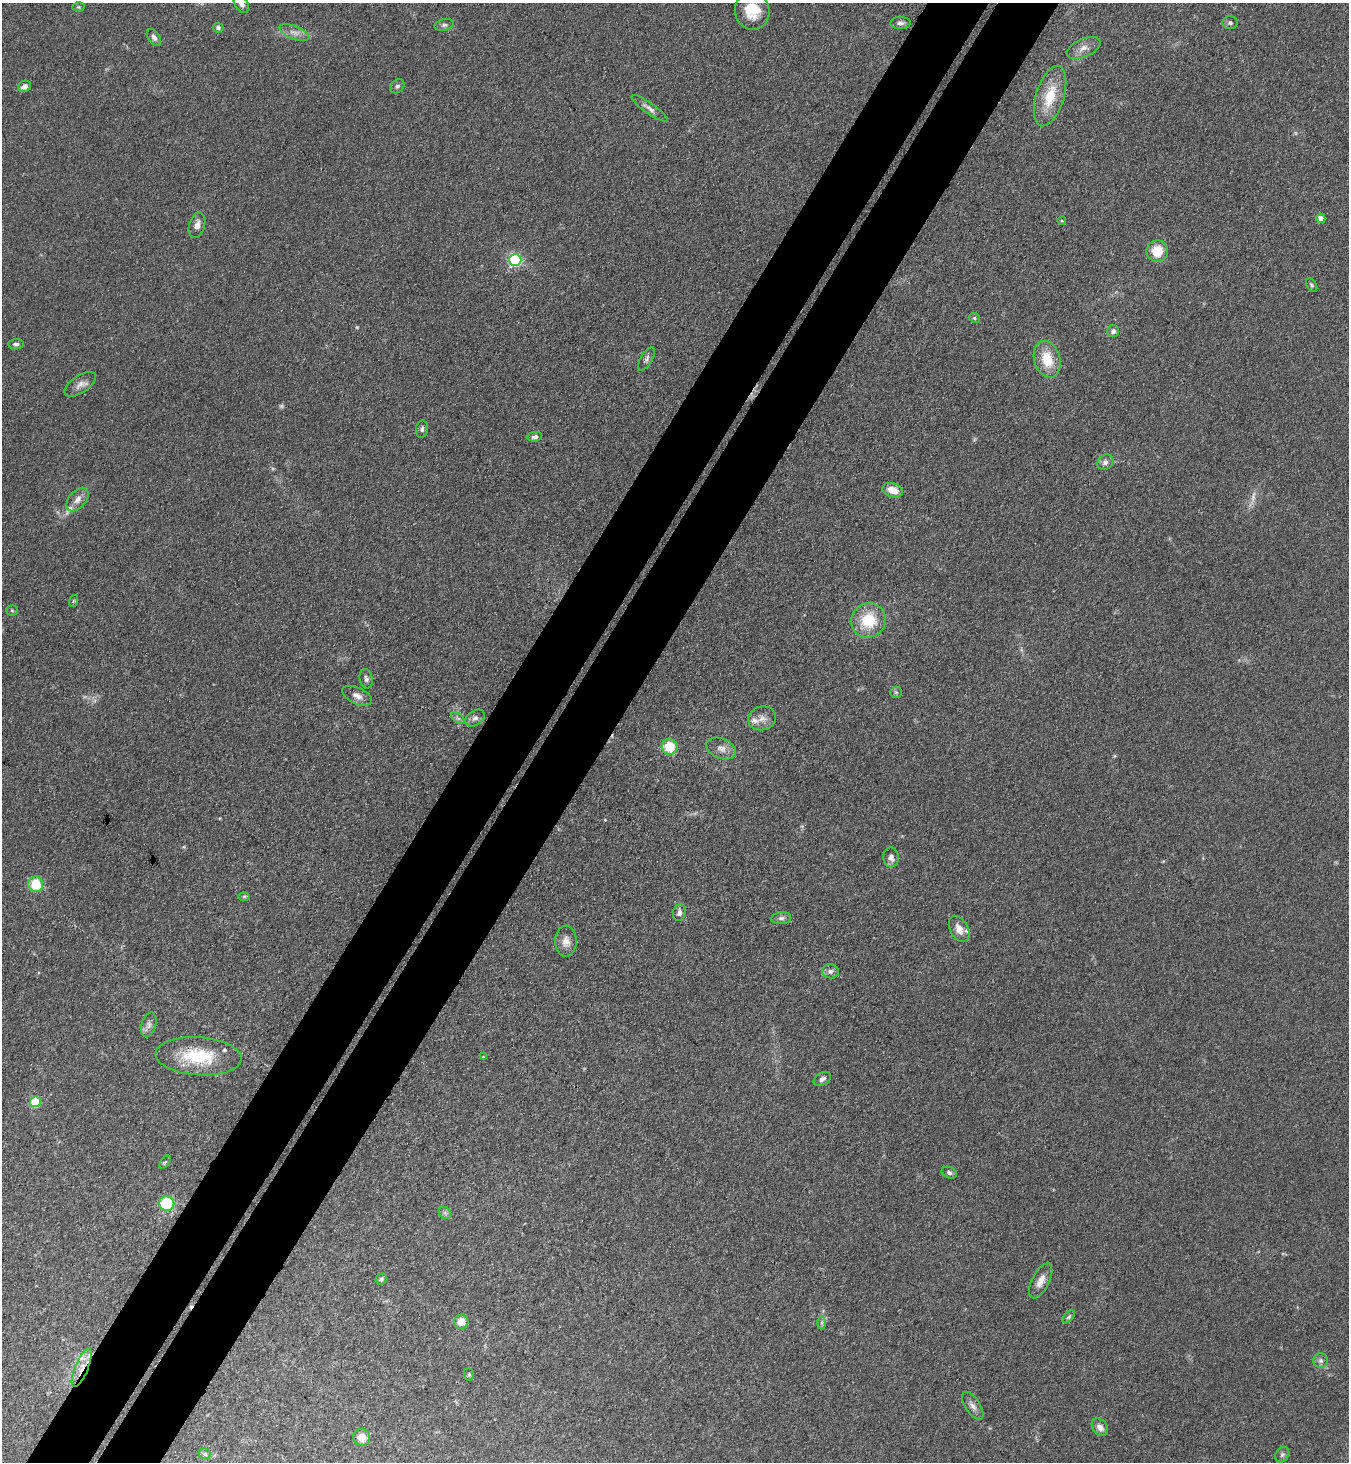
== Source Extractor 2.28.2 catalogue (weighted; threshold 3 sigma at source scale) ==
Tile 7 of 4 x 4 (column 3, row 2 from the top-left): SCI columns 2896-4242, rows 2954-4413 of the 5929 x 5908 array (HDU 1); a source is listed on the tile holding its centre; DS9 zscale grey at full resolution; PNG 1351 x 1464 px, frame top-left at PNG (2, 3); each listed source drawn as its Kron ellipse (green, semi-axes under 4 px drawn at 4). Shown black and unused: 9% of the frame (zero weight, under 3 of 4 exposures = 5% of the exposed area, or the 3 px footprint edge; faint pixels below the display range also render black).
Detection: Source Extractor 2.28.2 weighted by HDU 2 'WHT'; one run over the whole footprint, this tile lists its part. Background 0.184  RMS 0.0086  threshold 0.0387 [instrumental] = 3 sigma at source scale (4.5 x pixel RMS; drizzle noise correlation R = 1.50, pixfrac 1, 0.05/0.05 arcsec/px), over >= 5 px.
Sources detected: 81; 3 too faint to see at this stretch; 1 cosmic-ray / hot-pixel residue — neither listed nor drawn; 5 inside a brighter listed object's ellipse — not listed separately; the other 72 listed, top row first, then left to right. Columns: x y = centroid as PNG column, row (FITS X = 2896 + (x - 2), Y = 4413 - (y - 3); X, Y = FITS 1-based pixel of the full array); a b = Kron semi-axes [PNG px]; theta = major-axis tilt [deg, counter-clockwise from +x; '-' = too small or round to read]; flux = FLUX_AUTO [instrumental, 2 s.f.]
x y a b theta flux
241 4 9 6 -53 3.6
79 7 6 5 - 1.3
752 11 19 17 -78 20
900 23 10 6 1 3.1
1230 23 7 6 - 2.1
444 25 9 5 14 2.3
218 28 5 5 - 2.1
294 33 16 6 -22 5.6
154 37 9 6 -57 3.4
1084 48 18 9 24 7
24 86 7 5 30 4.1
397 86 8 6 44 2.1
1050 96 31 14 73 27
650 108 22 5 -36 4.7
1321 218 5 4 - 7.1
1062 221 4 3 - 0.72
197 225 13 7 73 5.9
1157 251 11 10 - 19
515 260 6 6 - 160
1312 285 8 4 -59 1.4
974 318 6 4 -23 1.3
1113 331 6 6 - 3.3
16 344 8 5 2 2.2
646 359 13 5 59 2.8
1047 359 19 13 -74 23
80 384 18 8 33 6
422 429 8 6 82 2.3
535 437 7 4 10 2.7
1105 462 8 7 - 3.9
892 490 10 7 -17 11
77 500 14 8 49 6.3
73 601 6 3 70 1
12 610 5 5 - 1.1
869 620 18 17 - 31
366 679 10 6 -80 2.8
896 692 6 5 - 1.5
357 696 16 8 -26 6.1
458 718 8 4 -36 2
475 718 10 7 33 3.5
762 718 14 12 15 7
670 747 8 7 - 25
721 748 15 10 -22 6.6
891 857 10 7 -87 5.2
36 884 8 7 - 27
244 897 6 4 1 1.2
679 913 8 6 76 3.5
781 918 10 6 7 2.9
959 929 14 8 -61 7.3
566 941 15 11 89 7.5
830 971 8 7 - 3.3
149 1025 13 7 73 4.1
199 1056 43 19 -4 45
483 1057 3 2 - 0.66
822 1079 9 6 30 3.1
35 1102 5 5 - 56
165 1162 7 3 54 1.3
949 1173 8 5 -22 2.4
167 1203 7 7 - 48
445 1213 7 5 -44 1.9
381 1279 6 5 - 1.8
1041 1281 19 8 63 8.2
1069 1317 7 4 45 1.5
461 1322 7 7 - 11
822 1323 6 4 89 1.4
1321 1361 7 7 - 3
82 1368 21 6 68 10
469 1374 6 5 - 1.2
973 1406 16 7 -56 4.7
1100 1427 10 7 -52 5.5
362 1437 8 8 - 11
205 1454 6 5 - 1.8
1282 1455 8 6 55 2.3
Overlapping masked pixels (flux is a lower limit): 2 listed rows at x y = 199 1056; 82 1368
Isophote crosses this tile's border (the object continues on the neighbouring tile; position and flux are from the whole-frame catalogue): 1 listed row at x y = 241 4